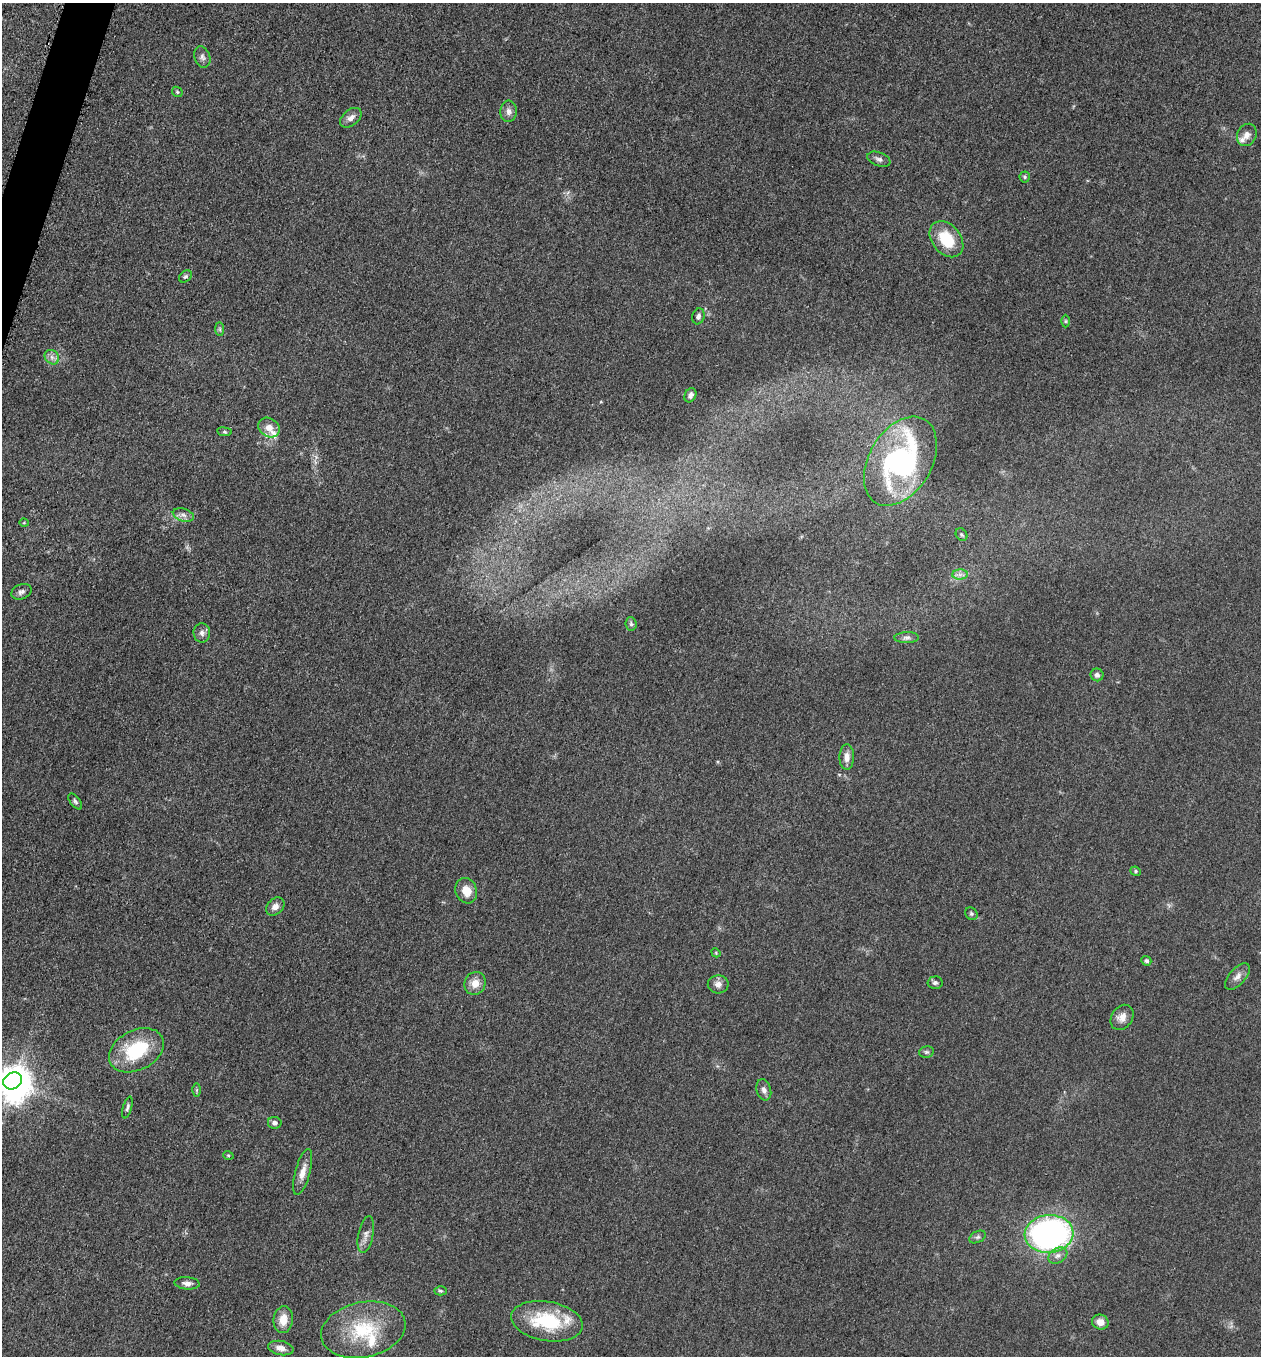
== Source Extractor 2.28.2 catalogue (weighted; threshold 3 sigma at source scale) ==
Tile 11 of 4 x 4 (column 3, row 3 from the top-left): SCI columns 2714-3972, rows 1371-2724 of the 5509 x 5463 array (HDU 1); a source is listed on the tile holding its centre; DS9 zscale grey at full resolution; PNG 1263 x 1358 px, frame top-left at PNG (2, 3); each listed source drawn as its Kron ellipse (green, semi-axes under 4 px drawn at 4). Shown black and unused: <1% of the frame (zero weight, under 3 of 5 exposures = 3% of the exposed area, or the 3 px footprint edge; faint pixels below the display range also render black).
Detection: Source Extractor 2.28.2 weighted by HDU 2 'WHT'; one run over the whole footprint, this tile lists its part. Background 0.0603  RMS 0.0062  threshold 0.028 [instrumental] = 3 sigma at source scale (4.5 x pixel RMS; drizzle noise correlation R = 1.50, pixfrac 1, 0.05/0.05 arcsec/px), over >= 5 px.
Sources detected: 65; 1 inside a brighter object's white glare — neither listed nor drawn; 5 inside a brighter listed object's ellipse — not listed separately; the other 59 listed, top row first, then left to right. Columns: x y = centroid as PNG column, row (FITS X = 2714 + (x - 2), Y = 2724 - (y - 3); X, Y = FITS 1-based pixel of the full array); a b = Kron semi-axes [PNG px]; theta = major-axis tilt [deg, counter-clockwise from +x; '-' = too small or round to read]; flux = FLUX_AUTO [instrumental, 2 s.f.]
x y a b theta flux
202 57 11 8 -71 2.4
177 92 6 4 -46 0.8
509 111 11 8 87 3
351 118 12 7 39 3.3
1247 135 11 9 63 3.7
879 159 12 6 -21 2.3
1025 177 5 5 - 0.91
946 239 20 14 -51 22
185 276 7 5 38 1.2
698 316 8 6 72 2.1
1066 321 6 4 -90 0.85
220 329 7 4 -89 1.1
52 357 8 6 -46 2.4
690 395 7 5 64 2.1
269 427 11 9 -34 5.7
224 432 7 3 -8 0.82
900 461 48 31 59 120
183 515 11 6 -16 2.7
24 523 5 3 - 0.49
961 535 7 5 -52 1.1
960 575 8 5 0 2.3
21 592 10 7 23 2.2
631 624 7 5 -86 1.3
202 633 9 8 - 2.7
907 638 12 5 0 2
1097 675 6 6 - 2
847 757 13 7 89 4.3
75 801 9 5 -52 1.4
1136 871 5 4 - 0.89
466 891 13 10 -70 8.1
275 906 10 7 44 3.9
971 914 7 5 -46 1.1
716 953 5 3 - 0.55
1146 961 5 4 - 1.3
1237 976 16 8 48 3.7
475 983 12 10 66 6.4
935 983 7 6 - 1.5
718 984 10 9 - 3.6
1122 1017 13 10 55 5
136 1050 29 20 27 36
926 1052 7 5 14 1.2
12 1081 10 8 32 710
196 1090 6 4 89 0.89
764 1090 11 7 -73 2.8
127 1108 11 4 75 1.6
275 1123 7 6 - 2.4
228 1155 5 3 - 0.66
303 1172 24 7 75 6.1
1049 1234 24 19 4 190
366 1235 19 7 79 4
977 1237 9 5 26 1.6
1058 1255 10 7 31 3.1
187 1283 12 6 -5 3.2
441 1291 6 4 -2 1.1
283 1320 14 9 83 8.3
547 1321 36 19 -10 38
1100 1322 8 7 - 4.8
363 1330 43 27 12 38
281 1348 13 7 -11 4.2
Isophote crosses this tile's border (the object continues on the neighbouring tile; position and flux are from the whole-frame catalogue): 1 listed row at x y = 12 1081